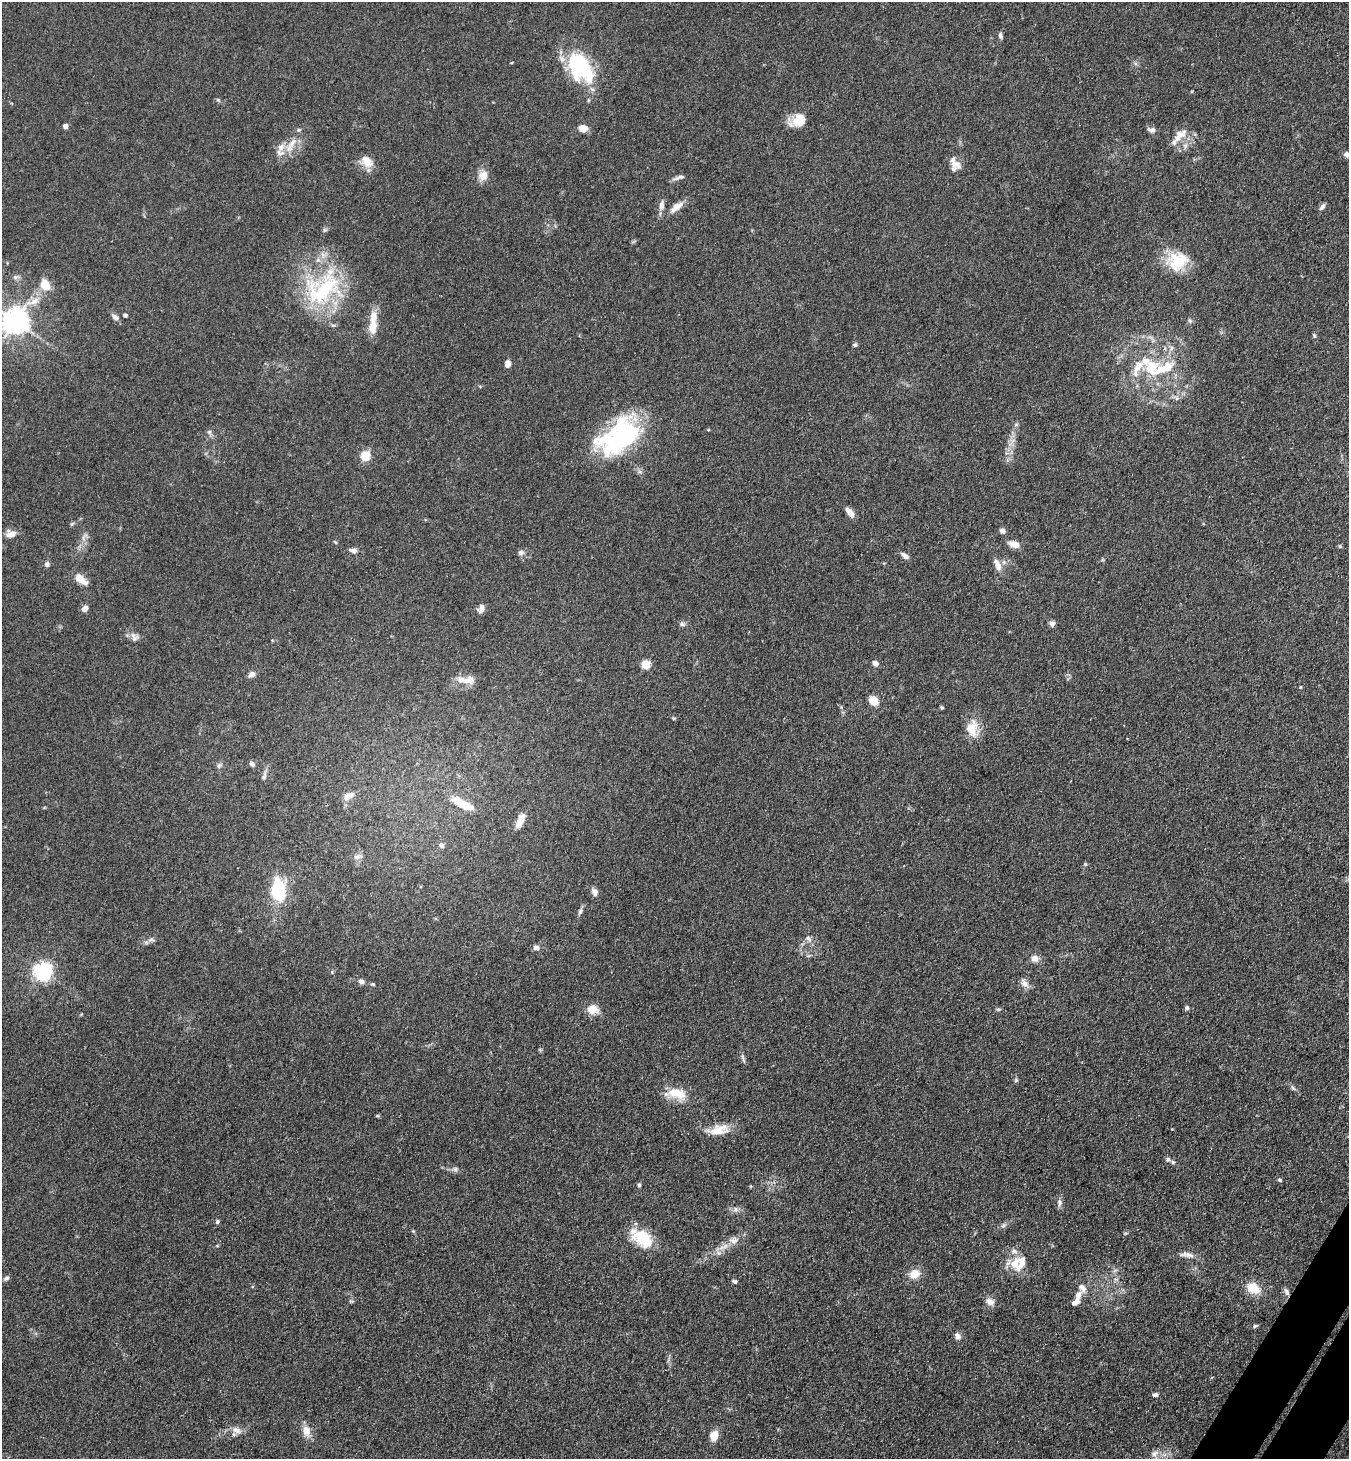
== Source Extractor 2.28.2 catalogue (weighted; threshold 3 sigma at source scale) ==
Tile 6 of 4 x 4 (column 2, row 2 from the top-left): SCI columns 1685-3031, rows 2951-4407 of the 5923 x 5900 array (HDU 1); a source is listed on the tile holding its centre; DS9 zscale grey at full resolution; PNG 1351 x 1461 px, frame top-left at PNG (2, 2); no overlay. Shown black and unused: <1% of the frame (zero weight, under 3 of 4 exposures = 5% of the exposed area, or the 3 px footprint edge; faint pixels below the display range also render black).
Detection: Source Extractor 2.28.2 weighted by HDU 2 'WHT'; one run over the whole footprint, this tile lists its part. Background 0.101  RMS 0.0064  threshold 0.0287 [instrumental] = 3 sigma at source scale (4.5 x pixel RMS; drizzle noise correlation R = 1.50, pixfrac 1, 0.05/0.05 arcsec/px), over >= 5 px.
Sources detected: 133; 4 inside a brighter object's white glare — not listed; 8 inside a brighter listed object's ellipse — not listed separately; the other 121 listed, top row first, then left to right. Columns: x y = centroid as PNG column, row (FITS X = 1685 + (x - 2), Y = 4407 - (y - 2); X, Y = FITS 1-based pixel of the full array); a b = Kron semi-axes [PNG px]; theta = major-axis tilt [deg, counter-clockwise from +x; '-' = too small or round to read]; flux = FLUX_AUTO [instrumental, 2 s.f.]
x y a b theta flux
1000 35 8 5 -82 1.6
580 66 32 21 -53 58
1192 91 5 3 - 0.53
218 100 6 4 -43 0.88
798 120 20 13 32 12
65 126 4 4 - 3.6
583 128 10 8 7 5
1151 130 10 6 -10 2.5
1179 136 21 11 43 8.5
291 145 27 8 63 9.3
281 147 13 9 68 5.3
1346 154 6 5 - 2.7
367 161 17 12 -47 8.1
956 164 16 10 -25 5.8
483 176 10 9 - 7.5
679 177 17 4 16 2.4
661 205 12 7 81 3.4
676 207 22 8 39 6.2
1322 207 9 5 53 2
1177 261 28 24 14 23
16 277 11 5 7 2.1
45 285 11 8 -50 12
323 289 53 37 36 72
33 301 27 7 22 8.3
125 315 4 4 - 1.5
115 317 11 6 -44 2.6
15 321 8 8 - 770
1190 321 7 4 -58 1.1
372 327 16 10 87 8.8
1314 335 7 4 -64 1
855 345 6 5 - 1.2
1171 348 7 4 71 1.4
507 364 8 6 -87 3.8
1137 368 29 10 65 12
1164 368 34 12 23 20
628 431 46 31 -61 59
209 432 7 5 -44 1.4
365 456 5 5 - 33
849 512 14 6 -50 4.8
72 524 6 5 - 0.94
1002 531 7 6 - 2.2
11 534 13 9 7 5
84 537 15 5 58 3
1014 544 11 7 -18 6.2
1340 546 5 5 - 0.78
353 550 11 6 -11 2.6
521 552 8 6 -13 2.1
905 556 10 6 -37 2.9
47 564 6 6 - 2.1
997 565 17 8 -69 5.4
81 579 17 8 -40 7.6
85 608 8 6 43 2.7
481 609 9 7 72 3.5
682 624 7 6 - 1.6
1052 624 7 7 - 2.2
134 638 13 7 29 2.8
875 663 6 5 - 3.5
645 664 5 5 - 29
251 674 8 6 38 3.2
467 680 20 12 5 7.8
1300 687 4 3 - 0.51
873 700 8 6 -50 13
841 707 5 5 - 0.73
942 708 4 4 - 0.91
674 718 5 4 - 0.76
971 729 23 16 -82 11
252 764 7 6 - 2
219 765 9 6 37 1.6
264 775 15 4 76 2.1
349 796 14 8 29 5.5
461 803 26 8 -28 16
520 821 19 7 63 5.8
441 845 7 6 - 1.7
357 857 10 7 25 2.8
1085 864 5 4 - 0.73
278 891 23 14 -89 41
595 892 11 8 -68 2.9
580 911 10 5 70 1.8
808 939 11 7 -49 2.5
151 940 10 5 7 2
536 948 6 6 - 3.2
1035 958 9 8 - 3.8
42 972 7 6 - 270
332 972 5 4 - 0.74
361 981 7 6 - 2.5
1024 983 13 8 -52 3.7
1187 1007 5 5 - 1.5
592 1009 11 9 1 9.1
998 1009 6 4 -18 0.88
743 1058 14 3 -75 1.6
1016 1080 5 5 - 1
1293 1088 9 4 -54 1.4
677 1093 28 13 -11 14
719 1130 28 13 11 11
1168 1159 7 6 - 1.7
455 1169 7 6 - 1.8
1280 1180 6 5 - 1
639 1185 5 4 - 0.98
1059 1202 11 7 -88 2.4
736 1209 7 6 - 1.9
217 1222 6 5 - 1.1
1003 1225 7 4 44 1.4
643 1238 27 18 -32 21
734 1240 14 9 9 5
1189 1255 16 7 -8 4
1014 1263 16 11 57 9.7
914 1274 12 10 26 8.1
6 1278 8 5 12 1.4
735 1281 5 5 - 1.2
1082 1288 13 9 -60 4
1253 1288 15 11 -28 12
1286 1292 10 6 -67 2.2
990 1302 11 9 -19 4
1075 1302 10 6 30 3.6
1255 1326 7 4 27 1.1
957 1336 9 7 -68 2.6
1155 1395 6 5 - 1.8
237 1430 13 8 -20 4.3
306 1431 15 9 -75 6.3
714 1436 11 8 75 7.4
1154 1454 13 8 35 3.6
Overlapping masked pixels (flux is a lower limit): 1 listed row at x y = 1286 1292
Isophote crosses this tile's border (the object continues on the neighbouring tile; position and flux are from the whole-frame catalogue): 2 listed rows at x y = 1346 154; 15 321